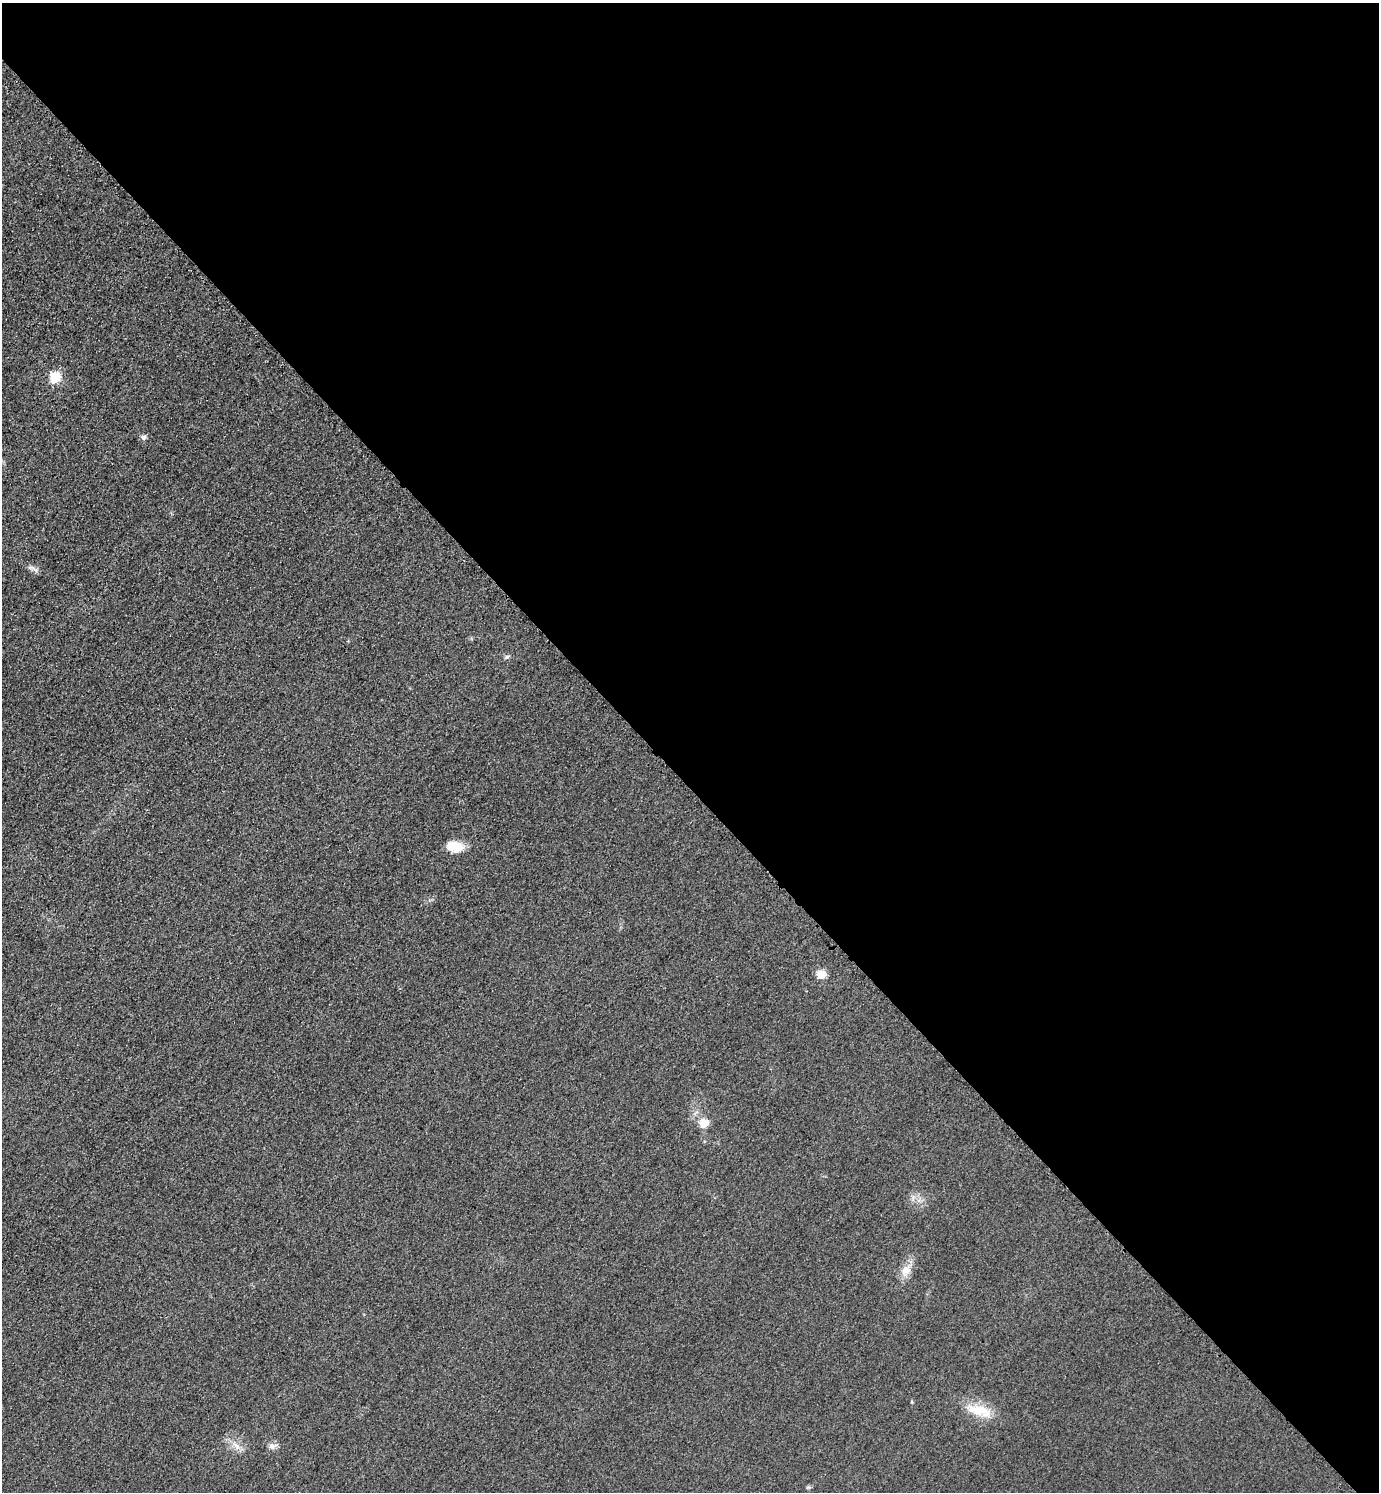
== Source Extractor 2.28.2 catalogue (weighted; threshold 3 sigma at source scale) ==
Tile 8 of 4 x 4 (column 4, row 2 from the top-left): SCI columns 4458-5834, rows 3010-4499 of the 6018 x 6018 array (HDU 1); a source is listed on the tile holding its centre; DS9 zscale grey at full resolution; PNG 1381 x 1494 px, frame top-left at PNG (2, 3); no overlay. Shown black and unused: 53% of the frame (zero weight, under 3 of 4 exposures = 3% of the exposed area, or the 3 px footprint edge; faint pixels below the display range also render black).
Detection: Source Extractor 2.28.2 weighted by HDU 2 'WHT'; one run over the whole footprint, this tile lists its part. Background 0.0749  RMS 0.017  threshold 0.0778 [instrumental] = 3 sigma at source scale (4.5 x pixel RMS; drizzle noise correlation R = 1.50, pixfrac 1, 0.05/0.05 arcsec/px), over >= 5 px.
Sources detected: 11; all 11 listed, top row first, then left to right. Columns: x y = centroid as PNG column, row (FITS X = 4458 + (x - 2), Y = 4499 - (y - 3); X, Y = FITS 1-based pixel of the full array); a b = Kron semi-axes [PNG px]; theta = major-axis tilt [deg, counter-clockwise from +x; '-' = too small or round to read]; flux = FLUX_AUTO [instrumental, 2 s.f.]
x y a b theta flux
55 377 6 5 - 130
144 437 7 6 - 4.6
30 567 7 4 -18 3.9
507 657 6 4 20 2.8
455 846 20 11 -15 30
821 974 5 5 - 58
704 1123 12 11 - 18
906 1271 18 11 63 18
980 1411 37 13 -13 41
236 1446 11 4 -57 6.8
272 1446 12 6 10 7.2